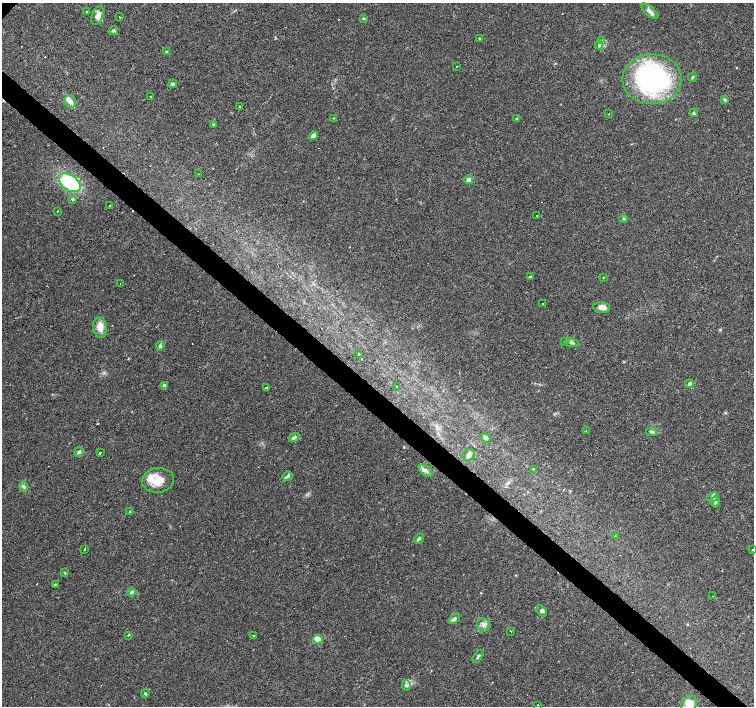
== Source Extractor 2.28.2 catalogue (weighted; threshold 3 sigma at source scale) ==
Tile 6 of 4 x 4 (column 2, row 2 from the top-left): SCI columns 1507-3009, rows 3046-4453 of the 6016 x 6022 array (HDU 1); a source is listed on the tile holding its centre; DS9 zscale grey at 2 x 2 block average (1 PNG px = mean of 2 x 2 image px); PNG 756 x 708 px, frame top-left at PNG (2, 3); each listed source drawn as its Kron ellipse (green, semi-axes under 4 px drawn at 4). Shown black and unused: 4% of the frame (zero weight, under 3 of 4 exposures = <1% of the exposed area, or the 3 px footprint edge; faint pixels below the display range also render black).
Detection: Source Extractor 2.28.2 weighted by HDU 2 'WHT'; one run over the whole footprint, this tile lists its part. Background 0.038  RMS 0.0036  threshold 0.0164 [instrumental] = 3 sigma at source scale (4.5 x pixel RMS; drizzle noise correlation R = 1.50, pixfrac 1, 0.0396/0.0396 arcsec/px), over >= 5 px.
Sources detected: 99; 15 cosmic-ray / hot-pixel residue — neither listed nor drawn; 3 inside a brighter listed object's ellipse — not listed separately; the other 81 listed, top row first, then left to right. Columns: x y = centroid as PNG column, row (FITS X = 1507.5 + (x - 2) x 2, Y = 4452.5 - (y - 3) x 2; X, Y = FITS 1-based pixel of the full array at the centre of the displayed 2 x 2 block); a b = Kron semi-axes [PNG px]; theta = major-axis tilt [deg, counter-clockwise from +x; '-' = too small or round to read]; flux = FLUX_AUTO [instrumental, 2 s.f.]
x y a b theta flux
650 11 10 4 -41 4.1
87 12 3 2 - 0.57
98 16 10 5 69 5
120 17 2 2 - 3
363 18 4 2 - 0.74
113 30 4 3 - 1.6
479 38 3 3 - 0.66
602 40 4 2 - 0.8
599 45 5 2 - 1
166 51 4 2 - 0.84
457 66 2 2 - 0.39
692 77 5 3 - 0.96
652 79 30 24 0 150
173 84 4 3 - 1.7
150 97 2 2 - 16
724 99 3 2 - 0.85
70 101 6 5 - 3.4
239 106 3 2 - 0.83
609 113 4 2 - 0.62
694 113 4 3 - 1
334 118 3 2 - 0.49
517 119 4 3 - 1.3
213 124 3 3 - 0.67
314 136 5 4 - 4.2
198 174 2 2 - 0.8
468 180 5 4 - 2
70 183 12 7 -35 56
72 200 3 2 - 2.5
110 205 2 2 - 0.55
57 211 2 2 - 2.7
537 216 2 2 - 0.39
624 219 4 3 - 0.91
530 276 3 3 - 0.82
603 277 3 2 - 0.4
120 283 2 2 - 0.49
543 304 2 2 - 12
602 307 8 5 -6 6
100 327 10 7 -83 8.5
565 341 3 3 - 0.76
572 343 7 3 -9 1.5
160 346 5 4 - 1.8
358 354 2 2 - 2.8
690 384 4 3 - 2.1
165 385 4 4 - 2
397 387 2 2 - 0.33
266 388 2 2 - 3.2
586 430 2 2 - 0.67
652 432 5 3 - 1.5
294 437 6 4 29 2.5
485 437 5 4 - 1.9
79 452 5 4 - 1.7
100 453 3 2 - 1.3
469 455 6 6 - 2.8
534 469 2 2 - 1.6
426 471 8 4 -39 3.3
287 476 5 3 - 1.7
158 480 16 12 9 15
23 486 5 3 - 1.6
713 497 6 4 26 2.1
715 502 5 3 - 1.5
129 512 3 2 - 0.5
615 536 2 2 - 0.56
419 539 5 2 - 1.2
84 549 2 2 - 1.5
752 550 2 2 - 1.6
65 573 3 2 - 0.51
55 584 3 2 - 0.52
132 592 5 3 - 1.3
713 596 2 2 - 0.49
542 611 6 4 -56 2
454 619 6 4 39 2.5
484 625 6 6 - 3.4
510 631 2 2 - 3.6
128 635 3 2 - 0.49
253 636 2 2 - 3
318 639 5 4 - 13
478 656 7 3 55 1.5
406 685 5 4 - 2
145 693 4 3 - 0.89
689 704 9 7 54 9.1
537 705 2 2 - 0.45
Isophote crosses this tile's border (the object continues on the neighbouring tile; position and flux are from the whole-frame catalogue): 1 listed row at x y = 689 704
Diffuse or blended objects may show on this block-average render without a row.